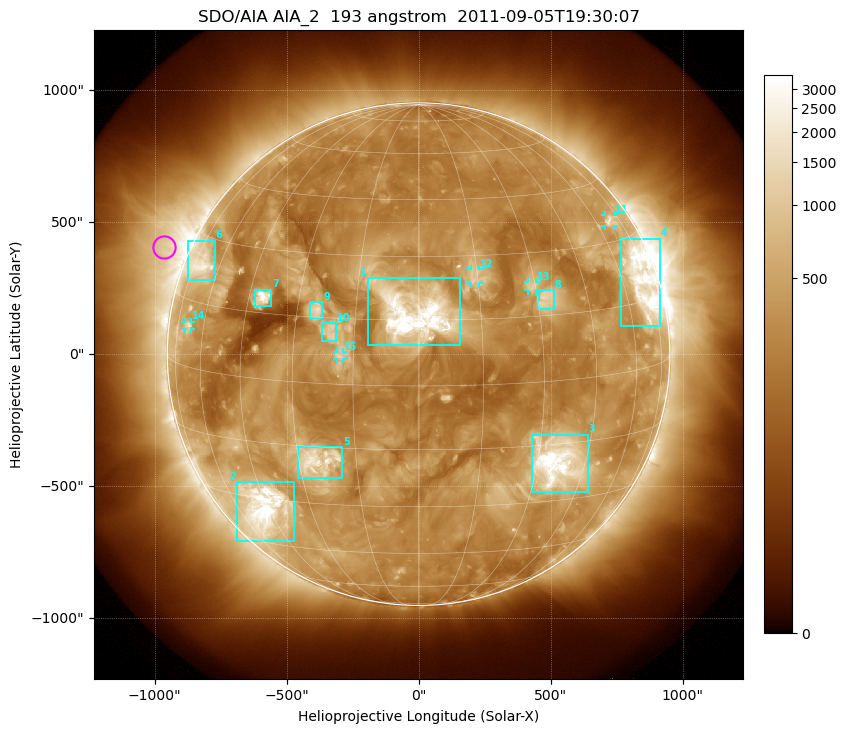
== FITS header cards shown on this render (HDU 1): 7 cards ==
TELESCOP= 'SDO/AIA'
INSTRUME= 'AIA_2'
WAVELNTH=                  193
WAVEUNIT= 'angstrom'
DATE-OBS= '2011-09-05T19:30:07.84'
CTYPE1  = 'HPLN-TAN'
CTYPE2  = 'HPLT-TAN'

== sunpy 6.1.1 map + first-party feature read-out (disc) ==
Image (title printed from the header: SDO/AIA AIA_2  193 angstrom  2011-09-05T19:30:07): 1024 x 1024 px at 2.4 arcsec/px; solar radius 952 arcsec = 397 px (full disc in frame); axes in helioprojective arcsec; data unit not stated in the header (colour bar unlabelled)
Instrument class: DISC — disc imager (sunpy class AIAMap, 193 A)
Bright regions (active regions / flare kernels): reference = the median radial profile (limb darkening/brightening removed); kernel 9 px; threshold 5 sigma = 620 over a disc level ~287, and >= 1.15x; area >= 12 px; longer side >= 10 px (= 24 arcsec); searched inside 0.97 R_sun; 15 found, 15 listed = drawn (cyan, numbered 1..; 5 of them under ~33 arcsec drawn as corner ticks so the feature stays visible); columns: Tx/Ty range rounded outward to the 5 arcsec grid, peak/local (2 s.f.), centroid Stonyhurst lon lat
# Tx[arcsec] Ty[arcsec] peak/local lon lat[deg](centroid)
1 -195..160 35..290 18 -1 +16
2 -690..-470 -710..-485 16 -47 -33
3 430..640 -520..-305 17 +36 -19
4 765..915 105..440 11 +69 +19
5 -460..-290 -470..-350 7.1 -25 -19
6 -875..-770 280..430 7.1 -70 +24
7 -625..-560 180..245 12 -41 +19
8 450..510 170..245 4.6 +32 +19
9 -415..-365 135..200 5.1 -25 +17
10 -370..-310 50..120 4.2 -21 +12
11 705..740 485..525 4.8 +68 +35
12 195..230 265..325 3.9 +14 +25
13 415..450 240..275 4 +29 +22
14 -885..-860 90..125 4.1 -68 +9
15 -310..-285 -20..10 3.8 -18 +7
Off-limb structures (1.02-1.3 R_sun): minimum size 162 px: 6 found; the strongest spans PA ~50..90 deg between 1.02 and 1.3 R_sun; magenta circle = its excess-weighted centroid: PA ~65 deg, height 1.1 R_sun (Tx ~-965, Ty ~405 arcsec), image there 3.3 x the reference